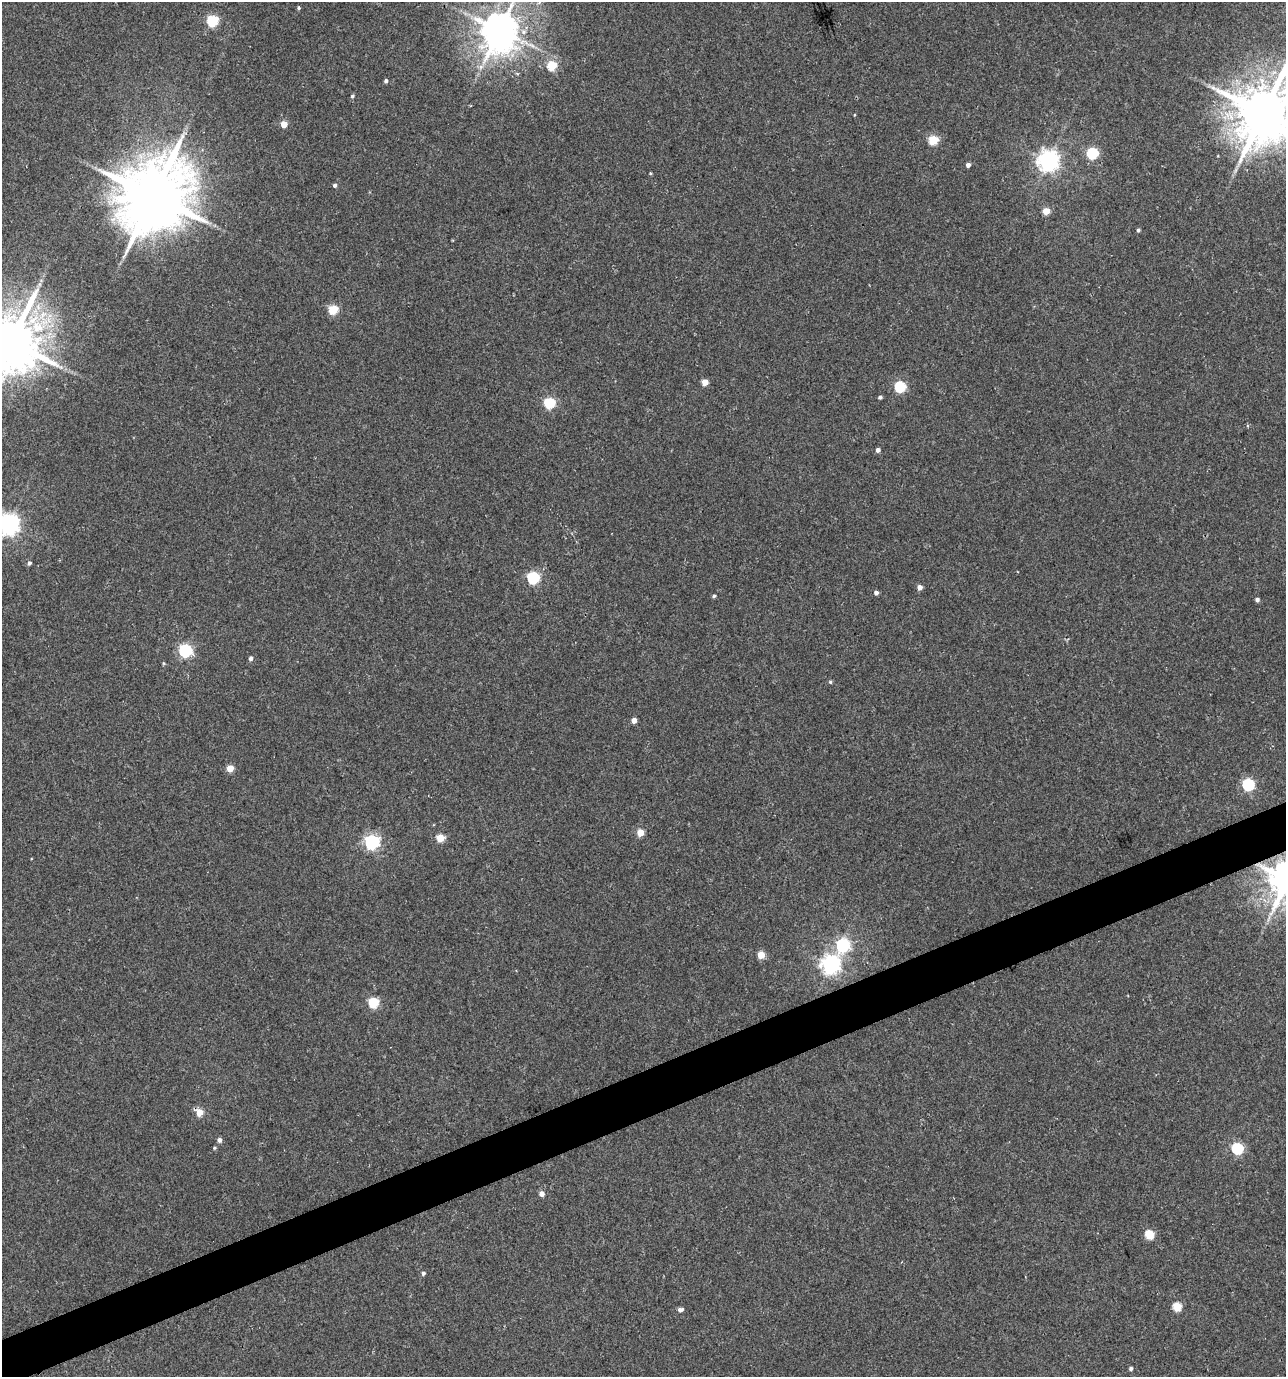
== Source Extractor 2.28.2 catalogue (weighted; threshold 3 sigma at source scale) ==
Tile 7 of 4 x 4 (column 3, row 2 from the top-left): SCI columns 2701-3984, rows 2753-4127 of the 5346 x 5507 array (HDU 1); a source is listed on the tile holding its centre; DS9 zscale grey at full resolution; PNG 1288 x 1379 px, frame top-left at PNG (2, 2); no overlay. Shown black and unused: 3% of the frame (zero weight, under 3 of 4 exposures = <1% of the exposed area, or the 3 px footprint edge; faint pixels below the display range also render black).
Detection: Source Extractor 2.28.2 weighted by HDU 2 'WHT'; one run over the whole footprint, this tile lists its part. Background 0.0212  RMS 0.0066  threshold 0.0299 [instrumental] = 3 sigma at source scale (4.5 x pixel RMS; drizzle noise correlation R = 1.50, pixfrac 1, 0.0396/0.0396 arcsec/px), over >= 5 px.
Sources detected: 57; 1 inside a brighter object's white glare — not listed; the other 56 listed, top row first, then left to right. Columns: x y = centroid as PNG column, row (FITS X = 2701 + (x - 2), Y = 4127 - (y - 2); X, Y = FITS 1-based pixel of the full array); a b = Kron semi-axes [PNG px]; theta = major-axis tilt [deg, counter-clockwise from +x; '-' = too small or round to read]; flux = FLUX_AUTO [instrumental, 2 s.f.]
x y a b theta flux
299 8 4 4 - 1
212 21 6 5 - 59
499 30 10 9 - 1700
552 66 5 5 - 33
386 81 4 4 - 1.4
352 96 5 4 - 1.1
1264 112 18 16 62 4200
284 124 5 4 - 9.7
933 140 5 5 - 28
1092 153 6 5 - 58
1048 161 7 7 - 430
968 165 4 4 - 2.5
1235 170 10 3 69 1.9
650 173 4 4 - 0.63
335 185 4 4 - 1.6
153 196 22 19 51 5200
1046 211 5 5 - 12
1138 230 4 3 - 1.4
333 310 5 5 - 34
11 342 18 16 67 3800
705 382 5 4 - 9.7
900 387 5 5 - 55
880 397 4 3 - 1.5
549 403 5 5 - 56
878 450 4 4 - 2.5
8 524 7 7 - 430
29 563 5 5 - 1.7
533 578 6 6 - 80
920 587 5 5 - 3.9
876 593 4 4 - 2.5
714 596 4 4 - 1.1
1257 600 4 4 - 1.8
185 650 6 6 - 110
251 658 5 4 - 1.9
163 663 5 3 - 0.74
830 682 5 4 - 1
634 720 4 4 - 5.5
230 768 5 4 - 13
1248 785 6 6 - 73
640 832 5 5 - 14
440 838 5 5 - 19
372 842 6 6 - 160
843 945 6 6 - 130
761 955 5 4 - 16
830 964 7 7 - 330
373 1003 5 5 - 41
199 1112 5 5 - 15
219 1140 5 5 - 2.5
214 1148 5 4 - 0.81
1237 1149 6 5 - 67
541 1194 5 5 - 4.4
1149 1235 5 5 - 30
423 1273 4 4 - 1.7
1177 1307 5 5 - 26
680 1310 6 4 12 2.6
1131 1368 4 4 - 1.9
Overlapping masked pixels (flux is a lower limit): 1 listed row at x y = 199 1112
Isophote crosses this tile's border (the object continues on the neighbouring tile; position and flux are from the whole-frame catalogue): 4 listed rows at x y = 499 30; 1264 112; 11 342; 8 524